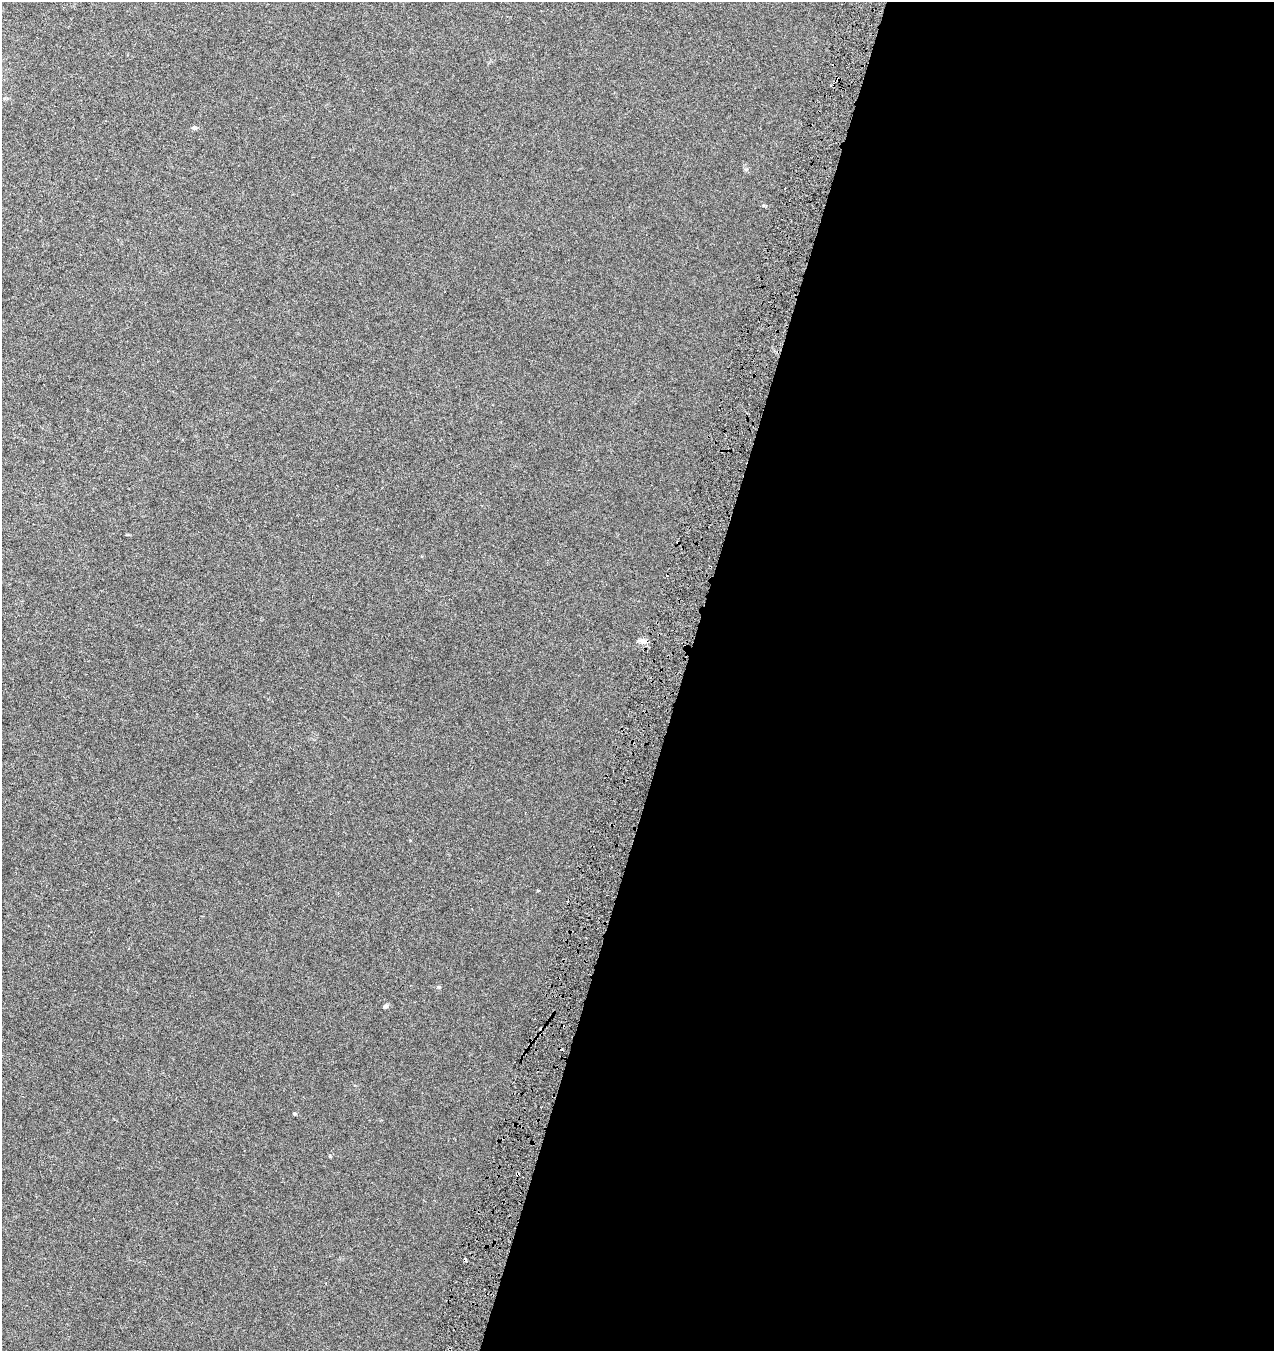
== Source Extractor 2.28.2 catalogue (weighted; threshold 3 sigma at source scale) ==
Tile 12 of 4 x 4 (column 4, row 3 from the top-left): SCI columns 4098-5369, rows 1351-2699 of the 5589 x 5408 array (HDU 1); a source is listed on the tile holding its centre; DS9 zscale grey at full resolution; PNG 1276 x 1353 px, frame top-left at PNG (2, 2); no overlay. Shown black and unused: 47% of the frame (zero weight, under 3 of 6 exposures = <1% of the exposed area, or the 3 px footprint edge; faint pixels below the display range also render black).
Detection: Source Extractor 2.28.2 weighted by HDU 2 'WHT'; one run over the whole footprint, this tile lists its part. Background 7.40e-04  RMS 0.0025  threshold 0.0104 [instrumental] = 3 sigma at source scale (4.09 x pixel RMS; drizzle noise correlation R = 1.36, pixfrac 0.8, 0.0396/0.0396 arcsec/px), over >= 5 px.
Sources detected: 8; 2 cosmic-ray / hot-pixel residue — not listed; the other 6 listed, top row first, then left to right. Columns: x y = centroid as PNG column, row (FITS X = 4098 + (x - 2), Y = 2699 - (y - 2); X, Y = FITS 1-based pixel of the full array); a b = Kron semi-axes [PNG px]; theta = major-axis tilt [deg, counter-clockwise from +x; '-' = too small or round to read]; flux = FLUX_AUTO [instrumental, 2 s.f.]
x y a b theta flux
838 79 4 3 - 0.32
194 128 6 5 - 0.53
643 641 12 7 -11 0.96
438 987 5 4 - 0.3
385 1006 5 4 - 0.67
294 1114 5 4 - 0.29
Overlapping masked pixels (flux is a lower limit): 1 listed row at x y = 838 79